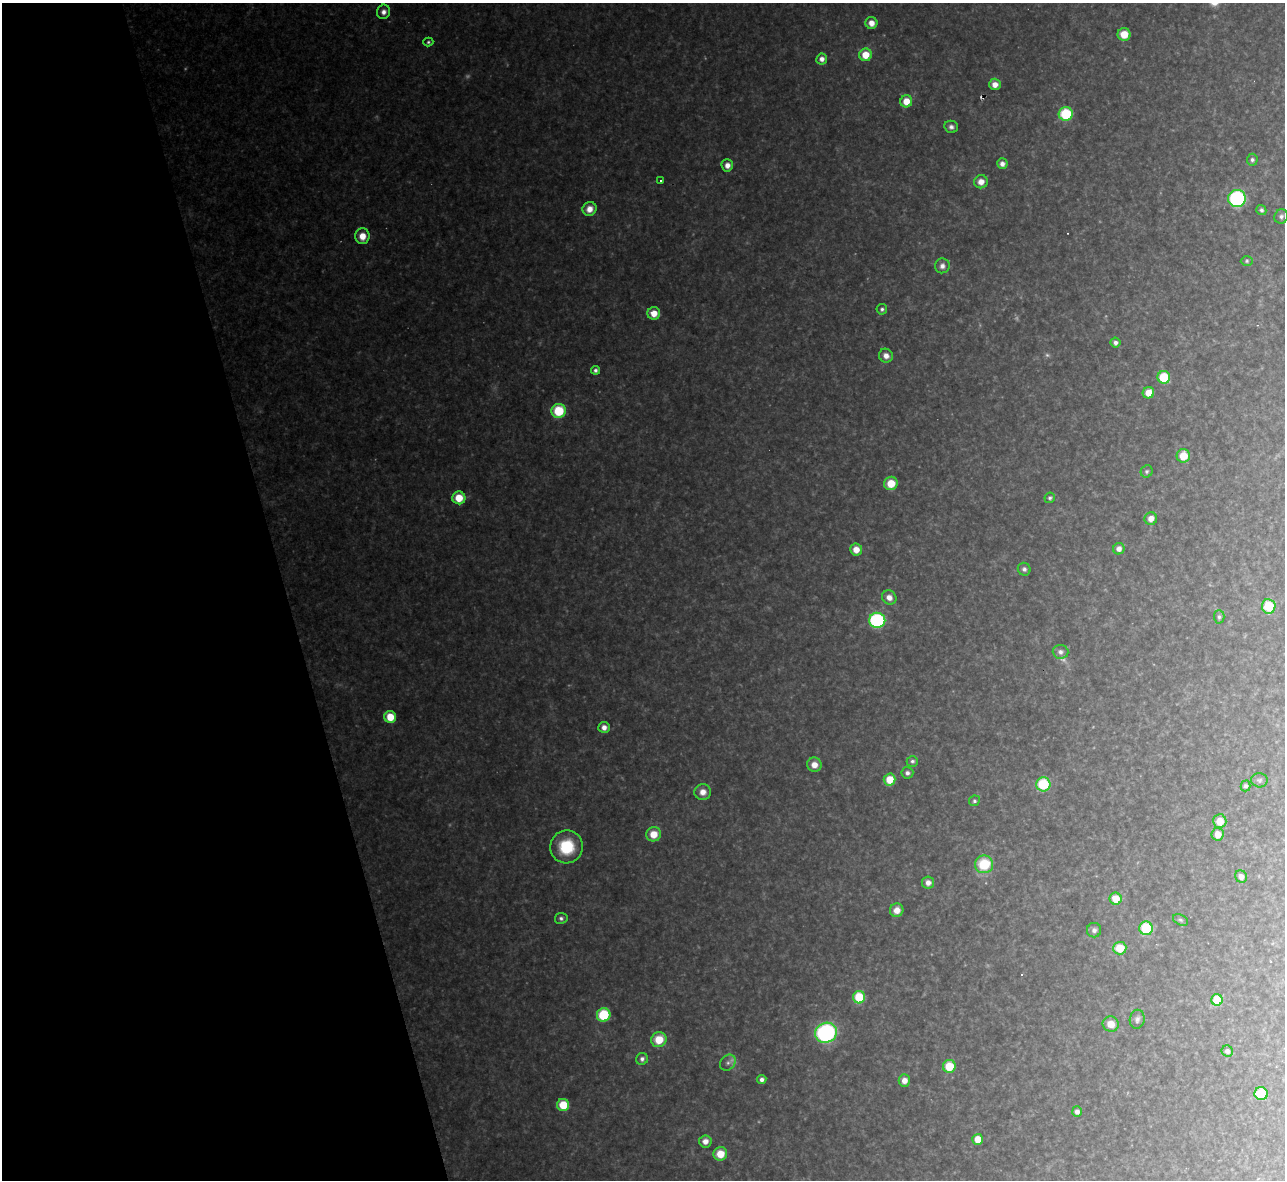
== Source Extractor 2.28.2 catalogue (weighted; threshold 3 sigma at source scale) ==
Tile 5 of 4 x 4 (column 1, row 2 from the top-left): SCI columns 1-1283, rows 2500-3677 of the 5133 x 5115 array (HDU 1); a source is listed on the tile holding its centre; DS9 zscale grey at full resolution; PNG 1287 x 1182 px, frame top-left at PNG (2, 3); each listed source drawn as its Kron ellipse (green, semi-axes under 4 px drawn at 4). Shown black and unused: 22% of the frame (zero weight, under 3 of 4 exposures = <1% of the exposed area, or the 3 px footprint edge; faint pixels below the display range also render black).
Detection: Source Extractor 2.28.2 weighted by HDU 2 'WHT'; one run over the whole footprint, this tile lists its part. Background 0.317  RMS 0.019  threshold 0.0874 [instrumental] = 3 sigma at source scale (4.5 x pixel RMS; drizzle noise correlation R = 1.50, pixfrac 1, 0.05/0.05 arcsec/px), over >= 5 px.
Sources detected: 94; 4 too faint to see at this stretch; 2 cosmic-ray / hot-pixel residue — neither listed nor drawn; the other 88 listed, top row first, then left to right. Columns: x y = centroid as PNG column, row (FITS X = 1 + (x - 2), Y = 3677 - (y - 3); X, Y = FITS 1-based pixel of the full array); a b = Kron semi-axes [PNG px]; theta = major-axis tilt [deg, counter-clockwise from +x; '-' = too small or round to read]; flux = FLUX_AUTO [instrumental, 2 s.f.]
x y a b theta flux
384 12 7 6 - 11
871 23 6 6 - 18
1124 34 6 6 - 31
428 42 5 4 - 3.1
865 55 6 6 - 34
822 59 5 5 - 10
995 84 6 5 - 16
906 101 6 6 - 28
1066 114 7 7 - 110
951 127 7 6 - 6.5
1252 160 6 5 - 4.8
1002 164 5 5 - 9.8
727 165 6 6 - 13
660 180 3 2 - 3.6
981 182 7 6 - 17
1237 198 9 8 - 220
589 209 7 6 - 20
1261 210 5 5 - 5.4
1281 216 7 6 - 5.8
362 236 8 7 - 24
1247 261 6 5 - 3.6
942 266 7 7 - 9
882 309 5 5 - 4.4
654 313 6 6 - 26
1115 343 5 5 - 7.6
886 356 7 6 - 13
595 370 4 4 - 5.7
1164 377 6 6 - 80
1148 393 6 5 - 23
559 411 7 7 - 82
1183 456 7 6 - 39
1147 471 6 5 - 4.7
891 483 7 6 - 39
459 498 6 6 - 41
1050 498 5 5 - 4.2
1151 519 6 6 - 15
856 549 6 6 - 20
1119 549 6 5 - 10
1024 569 6 6 - 6.7
889 597 7 7 - 13
1269 606 7 6 - 64
1219 617 7 5 -87 4.7
877 620 8 7 - 250
1060 652 8 7 - 8.4
390 717 6 6 - 43
604 727 5 5 - 11
912 761 6 5 - 4.5
814 765 7 7 - 20
907 773 6 6 - 7
890 780 6 6 - 41
1259 780 8 7 - 4.9
1043 784 7 7 - 86
1246 786 5 5 - 4.9
703 792 8 8 - 17
974 801 5 5 - 3.9
1220 821 7 6 - 29
654 834 7 7 - 30
1218 834 6 6 - 21
567 847 16 16 - 84
984 864 9 9 - 74
1241 877 6 5 - 12
928 883 6 6 - 11
1116 899 6 6 - 33
897 910 7 6 - 18
561 918 6 5 - 5.4
1180 920 8 5 -27 4
1146 928 7 6 - 88
1094 930 7 7 - 7
1120 948 7 6 - 41
859 997 6 6 - 92
1217 1000 5 5 - 58
604 1015 7 6 - 100
1137 1019 9 7 78 7.2
1111 1024 8 7 - 23
826 1033 11 10 - 320
659 1040 8 7 - 44
1227 1051 6 5 - 7.2
642 1059 6 6 - 6.7
728 1063 9 7 49 8
949 1066 6 6 - 55
762 1080 5 4 - 7
904 1080 6 5 - 15
1261 1094 7 6 - 70
563 1105 6 6 - 56
1077 1112 5 5 - 8.2
978 1139 5 5 - 26
705 1141 6 6 - 14
720 1154 7 6 - 35